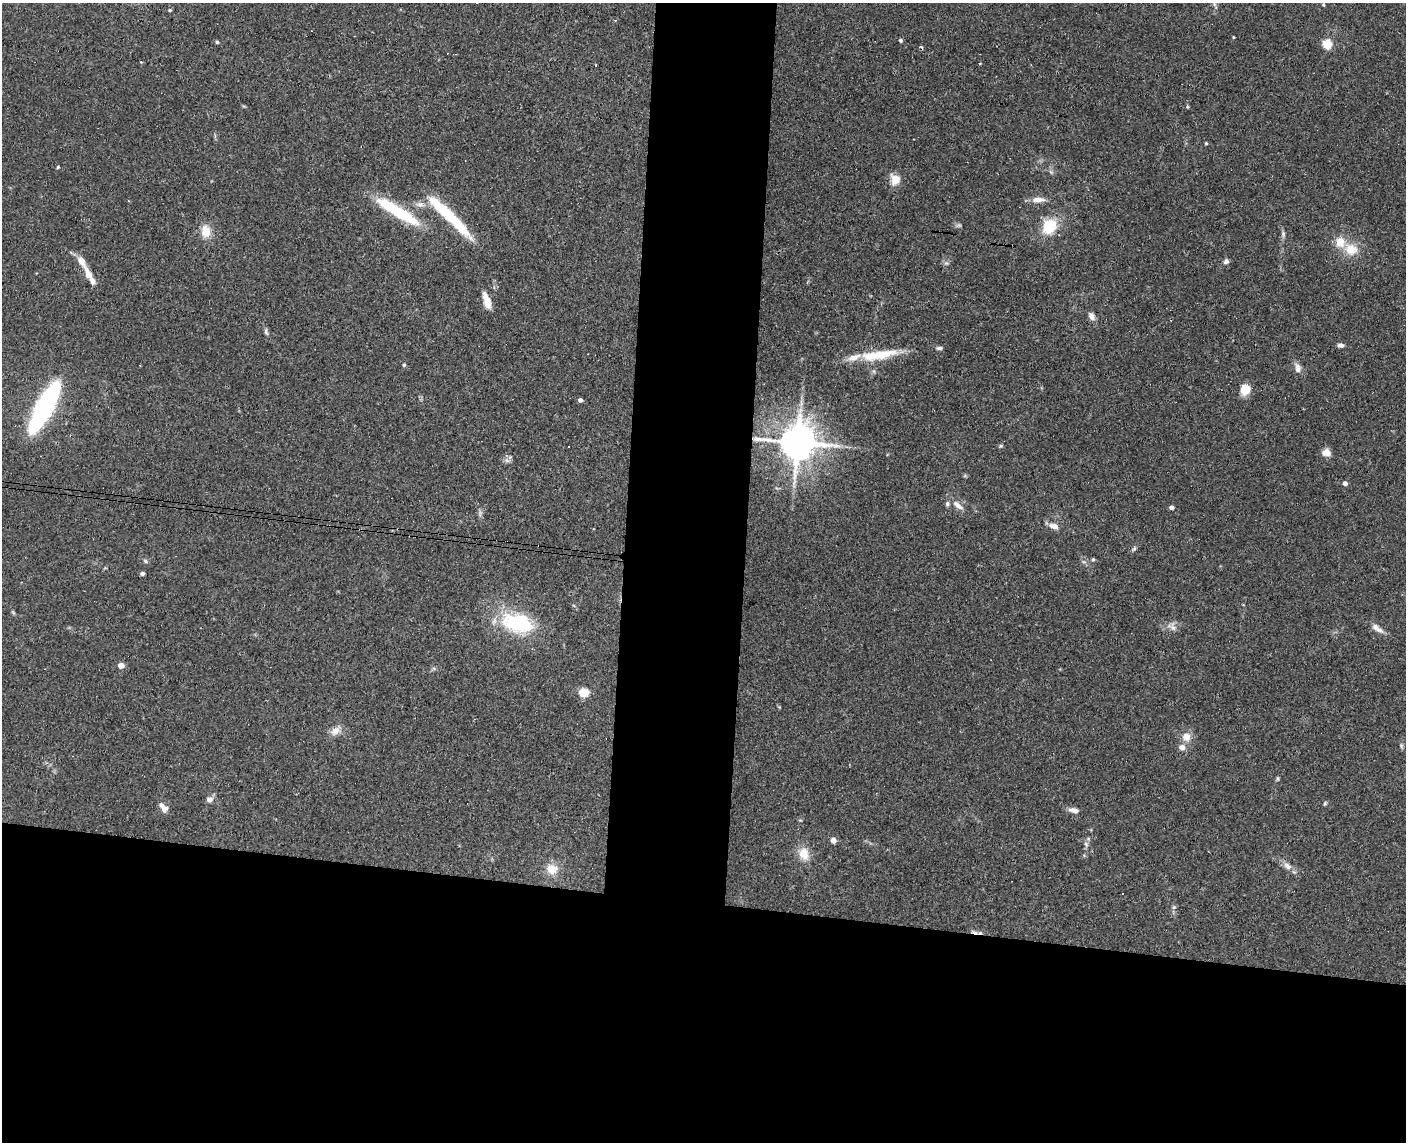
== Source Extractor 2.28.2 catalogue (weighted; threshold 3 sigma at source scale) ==
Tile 11 of 3 x 4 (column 2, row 4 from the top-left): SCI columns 1570-2973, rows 12-1151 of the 4654 x 4582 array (HDU 1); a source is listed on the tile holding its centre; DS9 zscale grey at full resolution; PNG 1408 x 1144 px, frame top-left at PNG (2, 3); no overlay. Shown black and unused: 28% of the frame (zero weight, under 3 of 4 exposures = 6% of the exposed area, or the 3 px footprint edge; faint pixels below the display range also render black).
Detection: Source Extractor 2.28.2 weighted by HDU 2 'WHT'; one run over the whole footprint, this tile lists its part. Background 0.138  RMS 0.0068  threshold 0.0308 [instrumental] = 3 sigma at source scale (4.5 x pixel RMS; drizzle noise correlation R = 1.50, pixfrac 1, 0.05/0.05 arcsec/px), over >= 5 px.
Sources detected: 77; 3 inside a brighter object's white glare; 3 cosmic-ray / hot-pixel residue — not listed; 6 inside a brighter listed object's ellipse — not listed separately; the other 65 listed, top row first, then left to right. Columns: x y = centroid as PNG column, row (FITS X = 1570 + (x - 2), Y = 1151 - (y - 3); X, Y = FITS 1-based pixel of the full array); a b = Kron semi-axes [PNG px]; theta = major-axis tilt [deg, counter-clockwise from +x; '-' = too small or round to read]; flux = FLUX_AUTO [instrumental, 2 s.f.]
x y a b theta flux
1323 5 4 3 - 0.74
170 10 5 4 - 0.96
1233 37 3 3 - 0.63
901 40 4 4 - 1.1
217 42 4 4 - 0.99
1327 44 5 5 - 35
980 63 4 2 - 0.45
596 65 3 2 - 1.1
1206 143 4 4 - 0.73
58 167 4 3 - 0.89
895 180 13 12 - 7.8
1038 199 16 7 1 5.7
420 204 11 7 -8 3.6
398 212 59 11 -31 39
448 215 67 11 -46 40
1049 226 16 13 55 22
206 231 15 11 -85 9.4
1283 234 9 5 -81 1.8
1351 249 19 15 -29 13
1226 261 7 6 - 2
946 263 7 4 -17 1.2
88 274 16 7 -66 7.1
487 300 21 8 -73 7.3
1092 316 11 7 -59 3
266 331 9 5 -75 1.6
1341 345 7 5 -2 2.4
939 348 8 5 -5 1.6
876 355 46 12 5 25
404 365 5 4 - 1.3
1298 368 13 7 -82 3.8
1245 389 8 7 - 16
580 400 4 4 - 2.3
44 407 44 15 61 130
798 442 11 10 - 2200
1000 446 6 4 71 0.83
1326 453 10 8 4 4.8
510 457 6 5 - 1.6
1345 483 4 4 - 3
958 505 16 7 -39 4.6
1171 507 4 4 - 2.4
1054 526 13 7 -20 4.8
1134 549 7 5 49 1.3
1093 559 5 4 - 0.96
145 561 7 5 -29 1.2
1084 562 6 4 -17 1.2
142 573 4 4 - 1.7
518 623 42 27 -10 47
1173 627 12 5 -69 2.6
1377 628 20 7 -36 4.8
121 665 5 4 - 7.5
583 692 5 5 - 32
335 731 14 10 42 5.1
1186 737 12 12 - 6.3
1401 746 7 4 -89 1.1
1277 778 7 3 -90 0.96
209 799 8 7 - 3.4
1325 803 6 4 63 0.95
164 807 15 8 -47 3.9
1074 810 13 6 -12 3.6
833 840 6 6 - 2.9
1086 844 6 5 - 1.4
804 854 17 13 -77 9.4
1288 866 12 8 -34 4.1
552 869 15 12 -23 9
1122 894 2 2 - 0.6